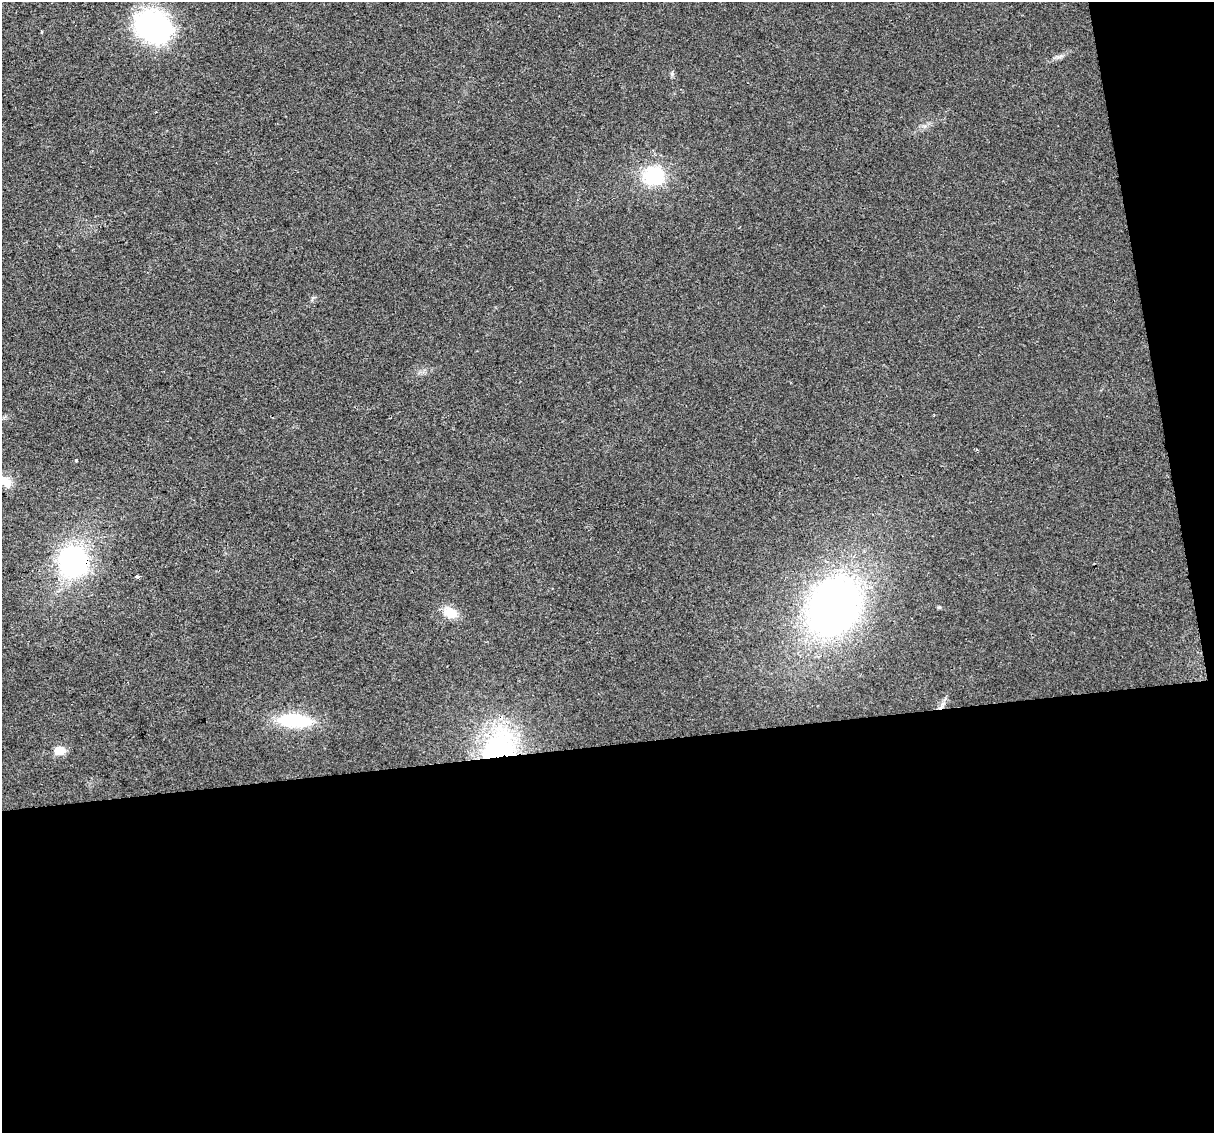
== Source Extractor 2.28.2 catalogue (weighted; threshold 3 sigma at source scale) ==
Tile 16 of 4 x 4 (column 4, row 4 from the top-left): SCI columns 3637-4848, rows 72-1202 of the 4848 x 4619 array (HDU 1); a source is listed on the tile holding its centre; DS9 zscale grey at full resolution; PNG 1216 x 1135 px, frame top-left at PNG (2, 2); no overlay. Shown black and unused: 38% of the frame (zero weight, under 2 of 3 exposures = <1% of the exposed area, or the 3 px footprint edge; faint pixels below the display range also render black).
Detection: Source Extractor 2.28.2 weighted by HDU 2 'WHT'; one run over the whole footprint, this tile lists its part. Background 0.0271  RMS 0.0062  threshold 0.0281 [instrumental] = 3 sigma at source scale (4.5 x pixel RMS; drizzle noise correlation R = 1.50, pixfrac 1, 0.0396/0.0396 arcsec/px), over >= 5 px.
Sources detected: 14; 1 inside a brighter object's white glare — not listed; the other 13 listed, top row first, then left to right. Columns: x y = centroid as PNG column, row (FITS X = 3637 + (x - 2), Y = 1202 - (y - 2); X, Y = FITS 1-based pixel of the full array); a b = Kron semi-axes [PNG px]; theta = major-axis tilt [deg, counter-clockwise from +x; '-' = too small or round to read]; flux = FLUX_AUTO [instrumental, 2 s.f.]
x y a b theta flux
153 27 34 28 -41 130
41 32 3 3 - 1.8
653 176 24 23 - 33
76 460 3 3 - 1.1
5 481 18 9 -29 7.9
73 561 25 22 -65 120
137 576 4 3 - 1.9
834 606 52 41 59 330
939 607 4 4 - 0.87
450 613 16 12 -29 10
295 720 39 15 -3 37
499 748 38 31 60 110
59 750 6 6 - 17
Overlapping masked pixels (flux is a lower limit): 2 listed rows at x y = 73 561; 499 748
Isophote crosses this tile's border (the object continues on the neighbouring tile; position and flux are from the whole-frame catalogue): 1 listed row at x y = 5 481
Unlisted compact peaks at least as high as the median listed source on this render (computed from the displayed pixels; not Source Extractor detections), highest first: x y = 672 74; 1059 57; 313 298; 924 126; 945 698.